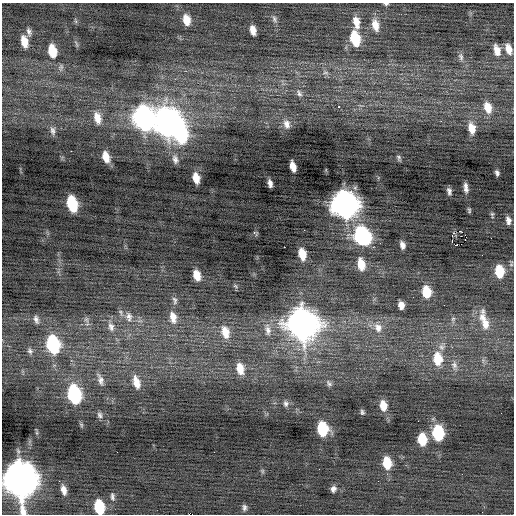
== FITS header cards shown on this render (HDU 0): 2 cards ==
NAXIS1  =                  512 / Axis length
NAXIS2  =                  512 / Axis length

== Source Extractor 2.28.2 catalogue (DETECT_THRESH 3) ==
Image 512 x 512 px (HDU 0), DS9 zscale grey, 1 PNG px = 1 image px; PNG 516 x 516 px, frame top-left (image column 1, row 512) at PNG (2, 3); no overlay
Background -0.0344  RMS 0.8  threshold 2.39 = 3 sigma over >= 5 px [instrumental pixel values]
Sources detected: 100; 2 with non-positive FLUX_AUTO (blend fragments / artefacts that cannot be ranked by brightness) are not listed; the other 98 listed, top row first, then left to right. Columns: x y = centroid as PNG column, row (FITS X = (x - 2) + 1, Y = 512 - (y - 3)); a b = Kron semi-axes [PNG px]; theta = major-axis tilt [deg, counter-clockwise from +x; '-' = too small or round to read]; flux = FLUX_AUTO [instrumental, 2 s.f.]
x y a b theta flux
386 4 5 3 - 97
274 19 10 6 -73 170
186 20 11 8 -78 710
356 22 16 8 -80 650
375 25 15 9 -77 640
253 30 9 5 -77 410
29 32 11 5 -76 180
355 38 14 8 -78 2000
24 41 11 6 -76 710
76 44 12 3 -69 99
508 49 11 7 -73 490
497 50 13 7 -75 520
52 51 12 7 -79 1300
461 57 12 6 -77 200
61 67 9 7 78 170
325 73 9 4 0 130
299 93 12 7 -58 220
339 107 3 2 - 190
488 107 15 9 -74 740
97 118 16 9 -78 690
144 118 15 11 -77 22000
441 121 2 2 - 310
167 122 16 14 -85 42000
287 124 13 9 -77 400
472 128 14 8 -80 670
53 130 12 7 -77 240
180 134 14 9 -84 6400
71 151 2 2 - 490
106 157 11 7 -71 700
399 158 9 5 -73 120
175 159 13 8 -73 290
293 166 9 5 -76 530
497 173 5 4 - 140
196 178 9 6 -77 630
270 183 7 4 -77 240
466 188 11 4 -83 260
449 191 8 5 -79 190
72 204 12 7 -76 3000
345 204 14 11 -74 46000
469 210 7 4 -80 88
492 215 10 4 -83 99
508 220 8 5 -79 260
304 230 2 2 - 100
460 231 3 2 - 270
254 233 5 3 - 110
362 236 13 10 -62 10000
465 236 5 3 - 140
452 241 3 2 - 160
402 245 8 5 -73 270
284 247 2 2 - 300
373 247 3 2 - 240
302 254 10 6 -77 900
361 264 14 8 -79 830
499 271 11 8 -86 1500
197 275 10 6 -72 640
235 286 8 3 -32 75
426 292 11 8 -80 1300
175 300 11 6 -78 180
401 305 7 5 -80 380
121 313 12 5 -69 180
129 316 14 10 -80 440
173 317 17 9 -76 630
36 319 11 6 -73 210
453 319 8 6 76 140
86 320 10 6 -74 200
484 320 33 11 -75 1100
302 324 15 13 -73 64000
111 327 14 9 -72 440
378 328 15 12 -61 660
268 330 19 9 -84 560
225 332 17 10 -75 880
53 344 14 9 -77 5300
442 347 11 9 63 330
30 351 9 7 -54 200
438 359 16 11 -86 1300
454 365 14 9 -80 380
240 368 15 10 -77 800
100 380 19 8 -72 410
136 382 17 9 -73 730
329 383 10 6 -45 180
74 394 13 8 -78 7000
286 404 9 7 89 200
383 405 11 7 -82 690
362 412 7 5 -81 120
100 415 9 7 -73 180
322 429 10 8 -82 3000
37 433 7 4 -71 73
438 433 11 8 -85 3700
422 439 10 7 -85 1600
387 463 11 8 -82 1400
262 471 7 4 -90 80
20 479 16 12 -81 110000
59 481 2 2 - 120
333 489 7 6 - 210
64 490 11 6 -76 380
112 497 11 6 -83 170
99 507 11 7 -79 2300
244 507 8 5 -90 150
At the frame edge (FLAGS 8, measured only in part): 3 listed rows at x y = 386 4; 20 479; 99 507
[2 non-positive-flux detections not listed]